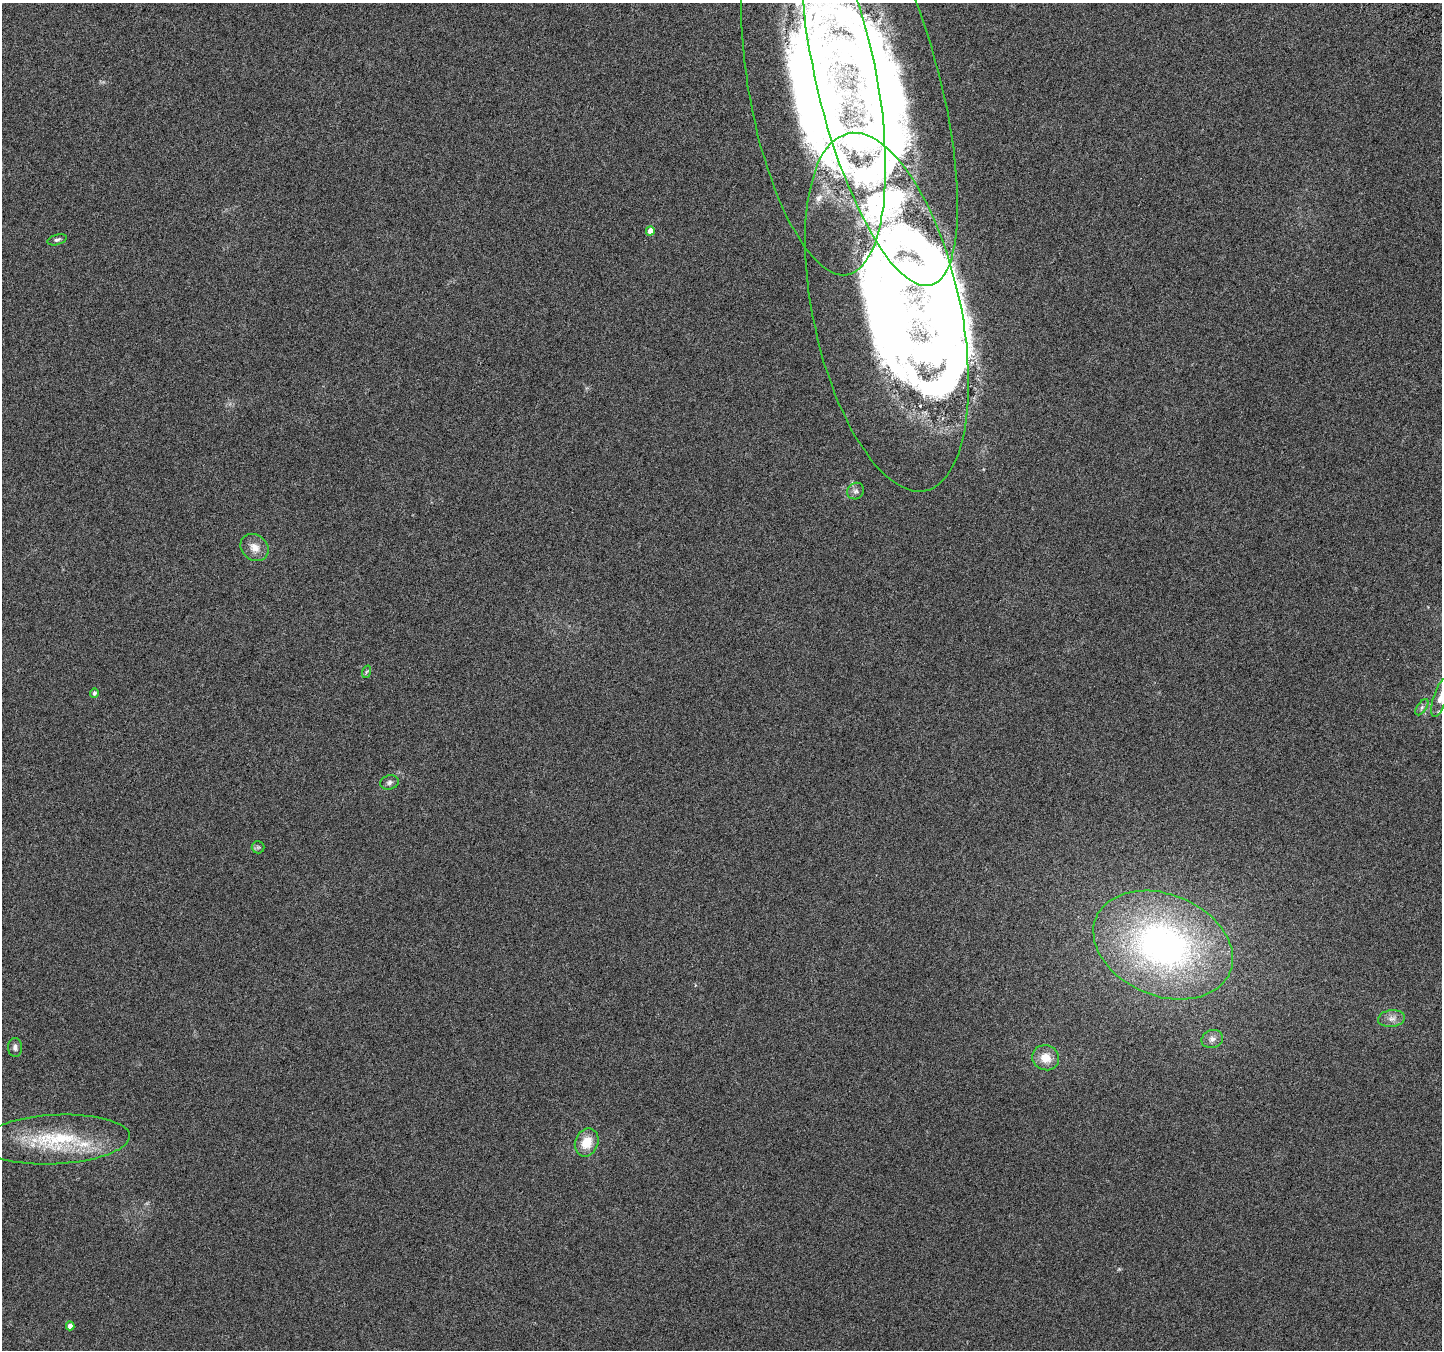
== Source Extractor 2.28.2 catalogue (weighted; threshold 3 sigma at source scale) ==
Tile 10 of 4 x 4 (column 2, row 3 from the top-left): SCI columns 1470-2909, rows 1601-2948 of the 5825 x 5965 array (HDU 1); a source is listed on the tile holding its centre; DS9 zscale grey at full resolution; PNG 1444 x 1352 px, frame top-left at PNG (2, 3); each listed source drawn as its Kron ellipse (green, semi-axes under 4 px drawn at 4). Nothing masked; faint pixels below the display range render black.
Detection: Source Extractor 2.28.2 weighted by HDU 2 'WHT'; one run over the whole footprint, this tile lists its part. Background 0.00842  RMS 0.0029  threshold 0.0119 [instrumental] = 3 sigma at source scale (4.09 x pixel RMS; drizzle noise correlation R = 1.36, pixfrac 0.8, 0.0396/0.0396 arcsec/px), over >= 5 px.
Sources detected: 27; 2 inside a brighter object's white glare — neither listed nor drawn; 4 inside a brighter listed object's ellipse — not listed separately; the other 21 listed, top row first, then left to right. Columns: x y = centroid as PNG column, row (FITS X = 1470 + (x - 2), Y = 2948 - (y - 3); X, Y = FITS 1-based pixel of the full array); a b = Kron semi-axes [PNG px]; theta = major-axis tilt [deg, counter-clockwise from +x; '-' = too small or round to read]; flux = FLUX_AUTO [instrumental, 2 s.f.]
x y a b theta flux
813 87 190 64 -80 240
880 87 204 61 -75 240
650 231 4 4 - 2.9
57 240 10 5 15 0.67
887 312 183 73 -78 280
856 491 9 8 - 1
254 548 15 12 -41 2.9
366 672 6 4 70 0.41
94 693 5 4 - 0.67
1440 698 20 6 72 2
1422 707 9 4 55 0.73
389 782 9 7 15 0.85
258 847 6 6 - 0.57
1163 945 72 51 -22 97
1391 1019 14 8 6 1.7
1212 1039 11 9 21 1.6
15 1047 9 7 -87 1
1046 1058 14 12 -23 4
55 1139 74 24 3 23
587 1143 14 11 68 5.3
70 1326 4 4 - 1.6
Isophote crosses this tile's border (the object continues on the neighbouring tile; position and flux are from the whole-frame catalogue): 3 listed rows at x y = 813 87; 880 87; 1440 698